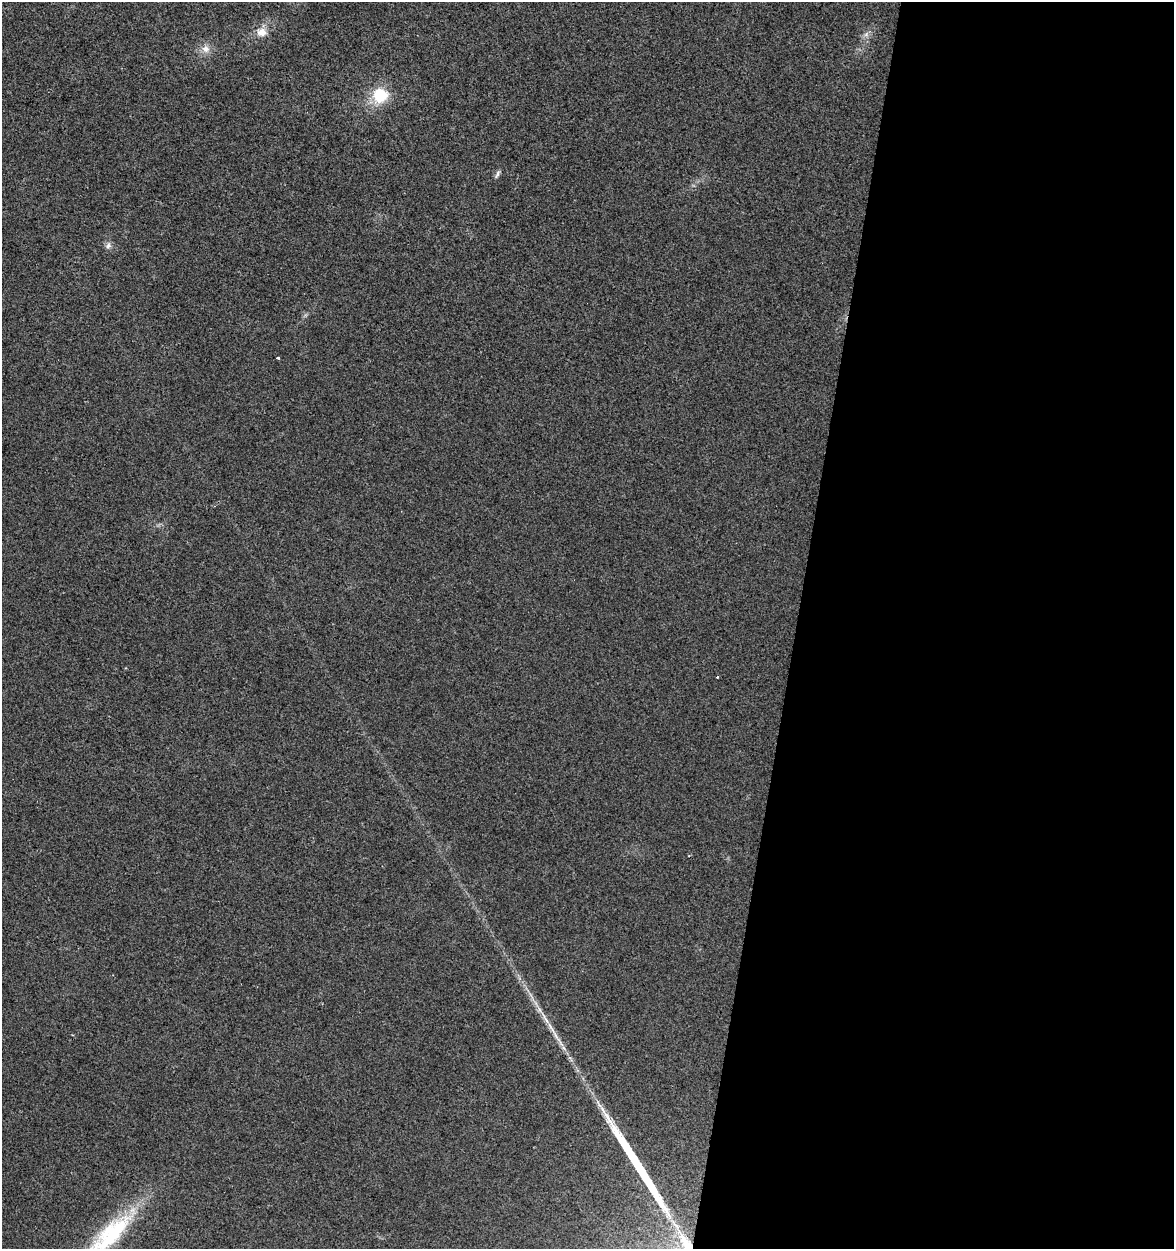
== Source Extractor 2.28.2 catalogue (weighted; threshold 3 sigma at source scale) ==
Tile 12 of 4 x 4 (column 4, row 3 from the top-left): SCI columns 3799-4970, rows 1248-2494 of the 5193 x 4995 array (HDU 1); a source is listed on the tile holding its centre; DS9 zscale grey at full resolution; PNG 1176 x 1251 px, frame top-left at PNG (2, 2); no overlay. Shown black and unused: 32% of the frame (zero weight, under 2 of 3 exposures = <1% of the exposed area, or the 3 px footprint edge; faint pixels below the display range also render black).
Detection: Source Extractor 2.28.2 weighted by HDU 2 'WHT'; one run over the whole footprint, this tile lists its part. Background 0.017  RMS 0.0078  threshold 0.035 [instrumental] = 3 sigma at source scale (4.5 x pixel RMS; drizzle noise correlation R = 1.50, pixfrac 1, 0.0396/0.0396 arcsec/px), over >= 5 px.
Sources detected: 12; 1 long thin detection or spike segment (spike, bleed or trail) — not listed; the other 11 listed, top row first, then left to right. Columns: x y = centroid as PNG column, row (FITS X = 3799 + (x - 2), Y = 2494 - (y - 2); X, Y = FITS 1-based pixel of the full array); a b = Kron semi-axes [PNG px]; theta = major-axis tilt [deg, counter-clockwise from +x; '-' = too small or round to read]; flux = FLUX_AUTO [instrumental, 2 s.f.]
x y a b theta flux
262 32 14 11 -6 7.6
866 34 7 4 1 2.1
206 49 11 10 - 5.9
380 95 18 17 - 26
497 174 12 4 66 1.9
108 246 9 7 41 2.7
278 358 3 3 - 1.7
717 677 3 3 - 1.2
545 1018 27 4 -60 8.1
107 1238 95 22 45 91
687 1245 34 11 -64 24
Overlapping masked pixels (flux is a lower limit): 1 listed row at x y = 687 1245
Isophote crosses this tile's border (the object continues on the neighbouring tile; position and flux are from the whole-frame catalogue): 2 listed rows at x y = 107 1238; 687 1245